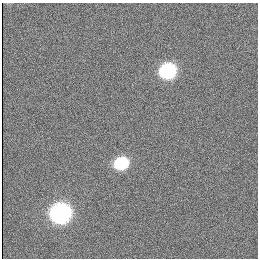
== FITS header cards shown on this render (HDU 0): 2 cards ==
NAXIS1  =                  256 / Axis length
NAXIS2  =                  256 / Axis length

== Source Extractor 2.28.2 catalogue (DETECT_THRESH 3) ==
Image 256 x 256 px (HDU 0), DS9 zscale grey, 1 PNG px = 1 image px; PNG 260 x 260 px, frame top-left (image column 1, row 256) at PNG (2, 3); no overlay
Background 59.2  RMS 6.8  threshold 20.4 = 3 sigma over >= 5 px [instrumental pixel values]
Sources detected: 3; all 3 listed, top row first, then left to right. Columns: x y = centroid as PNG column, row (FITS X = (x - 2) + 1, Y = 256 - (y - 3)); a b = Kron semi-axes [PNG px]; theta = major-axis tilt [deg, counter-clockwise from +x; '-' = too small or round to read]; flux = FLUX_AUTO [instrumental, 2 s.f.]
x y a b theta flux
168 71 12 10 20 49000
121 163 12 10 21 24000
61 213 13 11 16 140000